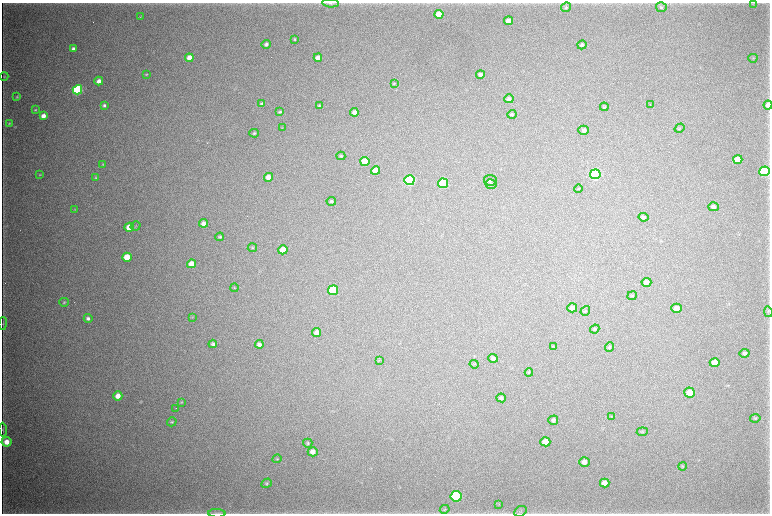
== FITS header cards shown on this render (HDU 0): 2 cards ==
NAXIS1  =                 1536 / length of data axis 1
NAXIS2  =                 1023 / length of data axis 2

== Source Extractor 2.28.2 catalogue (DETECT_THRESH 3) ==
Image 1536 x 1023 px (HDU 0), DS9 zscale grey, zoomed out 1/2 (1 PNG px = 2 x 2 image px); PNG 772 x 516 px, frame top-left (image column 1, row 1022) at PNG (2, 3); each listed source drawn as its Kron ellipse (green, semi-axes under 4 px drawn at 4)
Background 4680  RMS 39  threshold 117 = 3 sigma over >= 5 px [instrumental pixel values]
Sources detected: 118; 4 cannot appear on this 1/2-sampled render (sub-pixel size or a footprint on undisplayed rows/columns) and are neither listed nor drawn; the other 114 listed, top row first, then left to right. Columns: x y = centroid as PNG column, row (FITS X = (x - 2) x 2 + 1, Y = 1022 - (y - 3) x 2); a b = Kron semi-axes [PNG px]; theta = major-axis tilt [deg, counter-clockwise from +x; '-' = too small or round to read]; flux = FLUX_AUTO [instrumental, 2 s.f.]
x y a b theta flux
330 3 8 3 -5 1.5e+04
753 4 4 2 - 4.8e+03
566 7 5 4 - 1.4e+04
661 7 5 5 - 1.4e+04
439 14 4 4 - 1.6e+05
140 17 3 2 - 4.1e+03
508 21 4 4 - 6.3e+04
294 39 4 3 - 7.9e+03
266 44 5 4 - 2.0e+04
582 45 4 4 - 1.8e+04
73 49 4 3 - 2.3e+04
318 57 4 3 - 5.6e+04
189 58 4 4 - 7.8e+04
753 58 4 2 - 4.9e+03
146 74 4 3 - 7.5e+03
480 74 4 4 - 2.6e+04
4 77 4 2 - 4.7e+03
99 81 4 4 - 4.2e+04
394 84 4 3 - 5.4e+03
77 90 5 4 - 1.1e+06
17 97 3 3 - 7.3e+03
509 99 5 4 - 2.1e+04
262 103 4 3 - 1.1e+04
650 104 2 1 - 5.6e+03
104 105 3 3 - 1.6e+04
768 105 4 4 - 4.6e+04
319 106 4 4 - 8.4e+03
604 107 4 3 - 7.6e+03
35 110 3 3 - 7.1e+03
280 112 4 3 - 1.1e+04
354 112 4 4 - 3.6e+04
512 114 5 4 - 1.2e+04
43 116 4 3 - 5.5e+04
9 123 4 3 - 8.2e+03
282 128 4 2 - 3.9e+03
679 128 5 4 - 1.1e+04
584 130 5 4 - 2.5e+04
254 133 4 4 - 1.2e+04
341 156 4 4 - 9.3e+03
738 159 4 4 - 9.5e+04
365 161 4 4 - 1.6e+05
103 164 3 3 - 6.6e+03
375 171 4 4 - 1.0e+05
765 171 5 5 - 9.8e+05
595 174 5 5 - 1.9e+06
40 175 4 4 - 7.5e+03
269 177 4 4 - 6.0e+04
96 178 4 4 - 9.7e+03
409 180 5 5 - 1.5e+06
490 180 6 5 - 1.8e+04
443 183 5 4 - 6.7e+05
491 184 5 5 - 1.7e+04
578 189 4 2 - 4.8e+03
331 201 5 4 - 1.5e+04
713 207 5 4 - 3.0e+04
75 210 4 2 - 5.1e+03
643 217 5 4 - 1.3e+04
203 223 4 4 - 3.5e+04
136 226 5 3 - 7.1e+03
129 227 5 4 - 1.3e+05
220 237 4 3 - 1.1e+04
252 248 4 4 - 1.0e+04
283 250 4 4 - 1.2e+05
127 257 4 4 - 1.7e+05
191 264 4 4 - 8.2e+04
646 282 5 4 - 3.8e+04
234 288 4 3 - 6.0e+03
333 290 5 5 - 4.8e+05
632 296 5 3 - 7.6e+03
64 302 4 4 - 1.0e+04
572 308 5 4 - 3.9e+04
676 308 5 4 - 5.1e+04
585 311 5 4 - 8.5e+03
768 312 5 3 - 7.5e+03
192 317 4 3 - 5.1e+03
88 318 4 4 - 2.2e+04
3 323 6 2 89 6.4e+03
595 329 5 3 - 8.1e+03
317 333 5 4 - 5.4e+04
213 344 4 4 - 2.0e+04
259 344 4 4 - 2.8e+04
554 347 4 3 - 6.5e+03
610 347 5 4 - 1.1e+04
745 353 5 4 - 1.6e+04
493 358 5 4 - 2.3e+04
379 360 4 2 - 5.2e+03
715 363 5 4 - 7.5e+04
474 364 5 2 - 6.3e+03
529 372 4 3 - 5.8e+03
690 393 5 5 - 9.3e+04
118 396 4 4 - 6.7e+04
501 398 5 4 - 2.0e+04
182 402 4 4 - 6.4e+03
176 408 2 1 - 6.7e+03
611 416 3 2 - 3.9e+03
755 418 5 4 - 9.7e+03
553 420 5 4 - 1.8e+04
172 422 5 3 - 8.9e+03
3 429 7 3 -87 8.2e+03
642 432 5 3 - 8.7e+03
7 442 5 5 - 7.9e+04
545 442 5 4 - 9.6e+04
308 443 4 4 - 1.1e+04
313 452 5 4 - 4.3e+04
277 459 5 4 - 8.6e+03
584 462 5 5 - 3.9e+04
682 466 4 4 - 7.7e+03
267 483 5 4 - 1.2e+04
605 483 5 4 - 4.9e+04
456 496 5 5 - 1.5e+06
499 504 3 3 - 5.1e+03
445 509 5 3 - 9.6e+03
520 511 7 5 33 1.7e+04
217 513 8 2 -2 1.3e+04
At the frame edge (FLAGS 8, measured only in part): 4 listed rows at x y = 330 3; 768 105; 3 429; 217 513
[4 sub-pixel or undisplayed-footprint detections neither listed nor drawn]